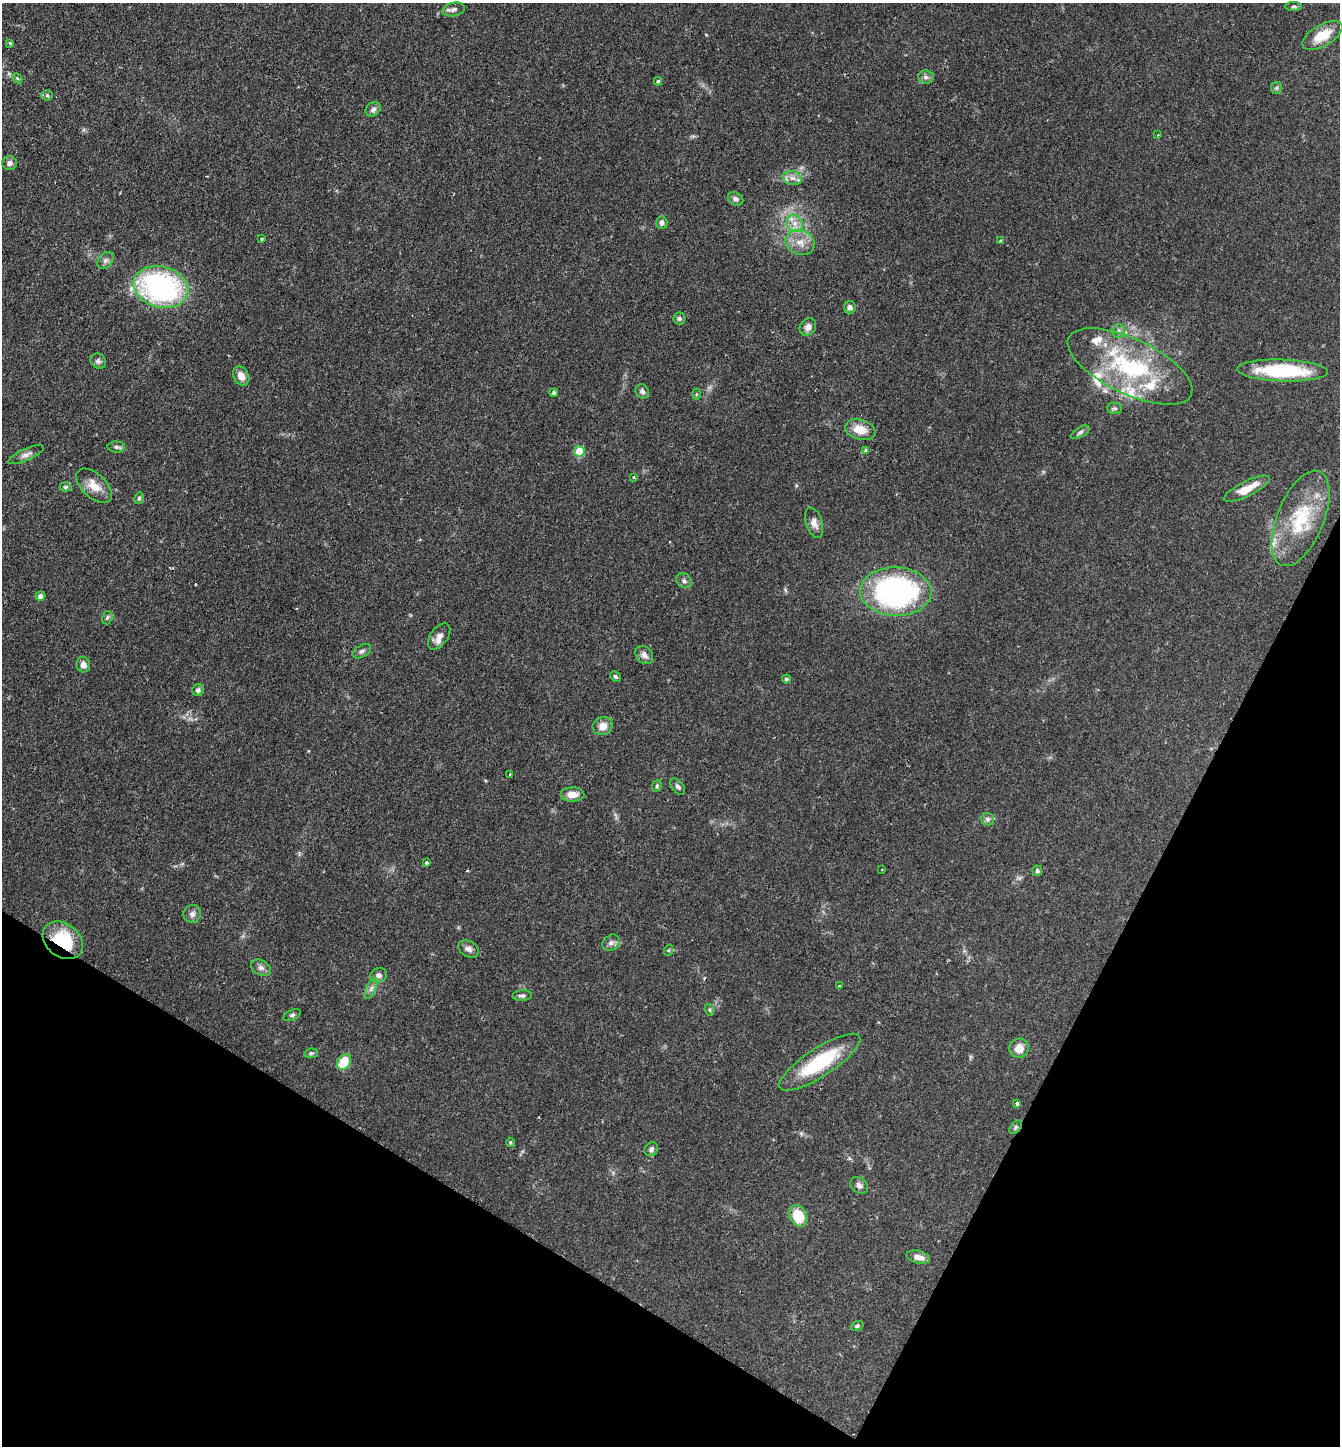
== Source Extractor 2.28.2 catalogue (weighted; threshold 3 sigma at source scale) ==
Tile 15 of 4 x 4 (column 3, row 4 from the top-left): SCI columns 2824-4161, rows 2-1445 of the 5783 x 5776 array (HDU 1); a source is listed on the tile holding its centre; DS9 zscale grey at full resolution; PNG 1342 x 1448 px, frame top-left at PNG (2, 3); each listed source drawn as its Kron ellipse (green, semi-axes under 4 px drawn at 4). Shown black and unused: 24% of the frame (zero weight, under 2 of 3 exposures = <1% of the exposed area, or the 3 px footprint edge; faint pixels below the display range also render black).
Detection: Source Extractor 2.28.2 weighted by HDU 2 'WHT'; one run over the whole footprint, this tile lists its part. Background 0.0527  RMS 0.005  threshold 0.0226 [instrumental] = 3 sigma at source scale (4.5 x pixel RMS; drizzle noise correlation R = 1.50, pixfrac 1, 0.05/0.05 arcsec/px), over >= 5 px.
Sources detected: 98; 1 cosmic-ray / hot-pixel residue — neither listed nor drawn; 7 inside a brighter listed object's ellipse — not listed separately; the other 90 listed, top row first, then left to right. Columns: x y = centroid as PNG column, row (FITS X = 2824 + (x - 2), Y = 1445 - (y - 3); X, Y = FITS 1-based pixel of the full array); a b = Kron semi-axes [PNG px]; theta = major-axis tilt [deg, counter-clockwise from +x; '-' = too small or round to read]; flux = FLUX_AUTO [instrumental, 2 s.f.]
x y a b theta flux
1294 7 8 4 0 0.94
454 9 11 6 12 2.1
1322 35 22 10 30 11
10 43 4 3 - 0.7
926 77 8 6 -3 1.6
17 78 6 4 -44 0.7
658 81 4 4 - 0.78
1276 88 6 5 - 0.97
47 95 5 5 - 0.79
373 109 8 6 42 1.9
1158 135 3 3 - 0.35
9 163 7 6 - 2.2
792 178 9 7 -15 2.7
735 199 8 6 -31 1.8
662 222 7 5 -89 1.9
795 223 9 7 -44 3.4
262 239 3 2 - 0.51
1000 241 4 4 - 0.73
800 242 15 12 -22 6.3
105 260 9 6 50 1.8
161 287 28 20 -15 100
850 307 6 6 - 2
679 319 6 6 - 1.1
808 327 9 7 50 2.6
1119 331 6 6 - 1.4
98 361 8 7 - 1.5
1130 366 68 27 -25 65
1283 370 45 11 -2 39
241 376 10 7 -59 4.4
642 391 7 6 - 1.4
554 393 4 4 - 1.2
696 394 5 3 - 0.55
1115 408 7 5 -1 1
860 430 15 10 -17 8.4
1080 432 10 5 30 1.3
116 447 9 5 -2 1.2
579 451 5 5 - 17
865 451 4 3 - 1.1
26 455 19 6 24 2.5
634 477 3 3 - 0.78
94 486 21 12 -43 7.4
66 487 6 4 4 0.86
1247 489 25 7 26 8.7
139 498 6 4 77 0.94
1301 518 50 23 68 32
814 523 16 8 -72 3.4
684 581 8 6 -41 1.5
896 592 36 24 -2 120
40 596 5 4 - 2.5
107 618 7 5 73 0.97
439 636 15 8 55 3.2
362 651 10 6 28 1.5
644 655 10 7 -46 2.6
83 665 8 7 - 2.7
615 676 6 4 -43 0.88
786 679 4 4 - 0.97
198 690 6 5 - 1.5
603 726 10 9 - 4.7
510 774 3 2 - 0.54
657 786 6 4 70 0.83
678 787 9 5 -52 1.5
572 795 12 7 1 5.1
988 819 6 6 - 1.3
426 863 4 3 - 1.2
882 870 2 2 - 0.41
1037 871 5 5 - 1
192 914 9 8 - 2.1
63 940 22 16 -38 25
611 943 9 7 37 1.9
469 949 11 7 -30 2.2
669 950 6 3 71 0.6
261 968 10 7 -27 2.1
379 975 8 7 - 2.1
840 986 4 3 - 0.82
371 989 11 5 63 1.8
522 996 9 5 2 1.4
710 1010 6 4 -72 0.65
292 1015 9 5 23 1.2
1019 1048 10 9 - 5.6
311 1053 7 5 8 0.9
344 1062 8 6 59 14
820 1062 47 14 33 33
1017 1104 3 3 - 2.5
1016 1127 8 5 50 1.1
510 1142 4 4 - 0.74
651 1149 7 6 - 1.6
859 1185 9 7 -39 2
798 1216 11 8 -60 14
918 1257 12 6 -13 4.1
857 1326 6 4 21 0.82
Overlapping masked pixels (flux is a lower limit): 2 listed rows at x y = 63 940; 1016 1127